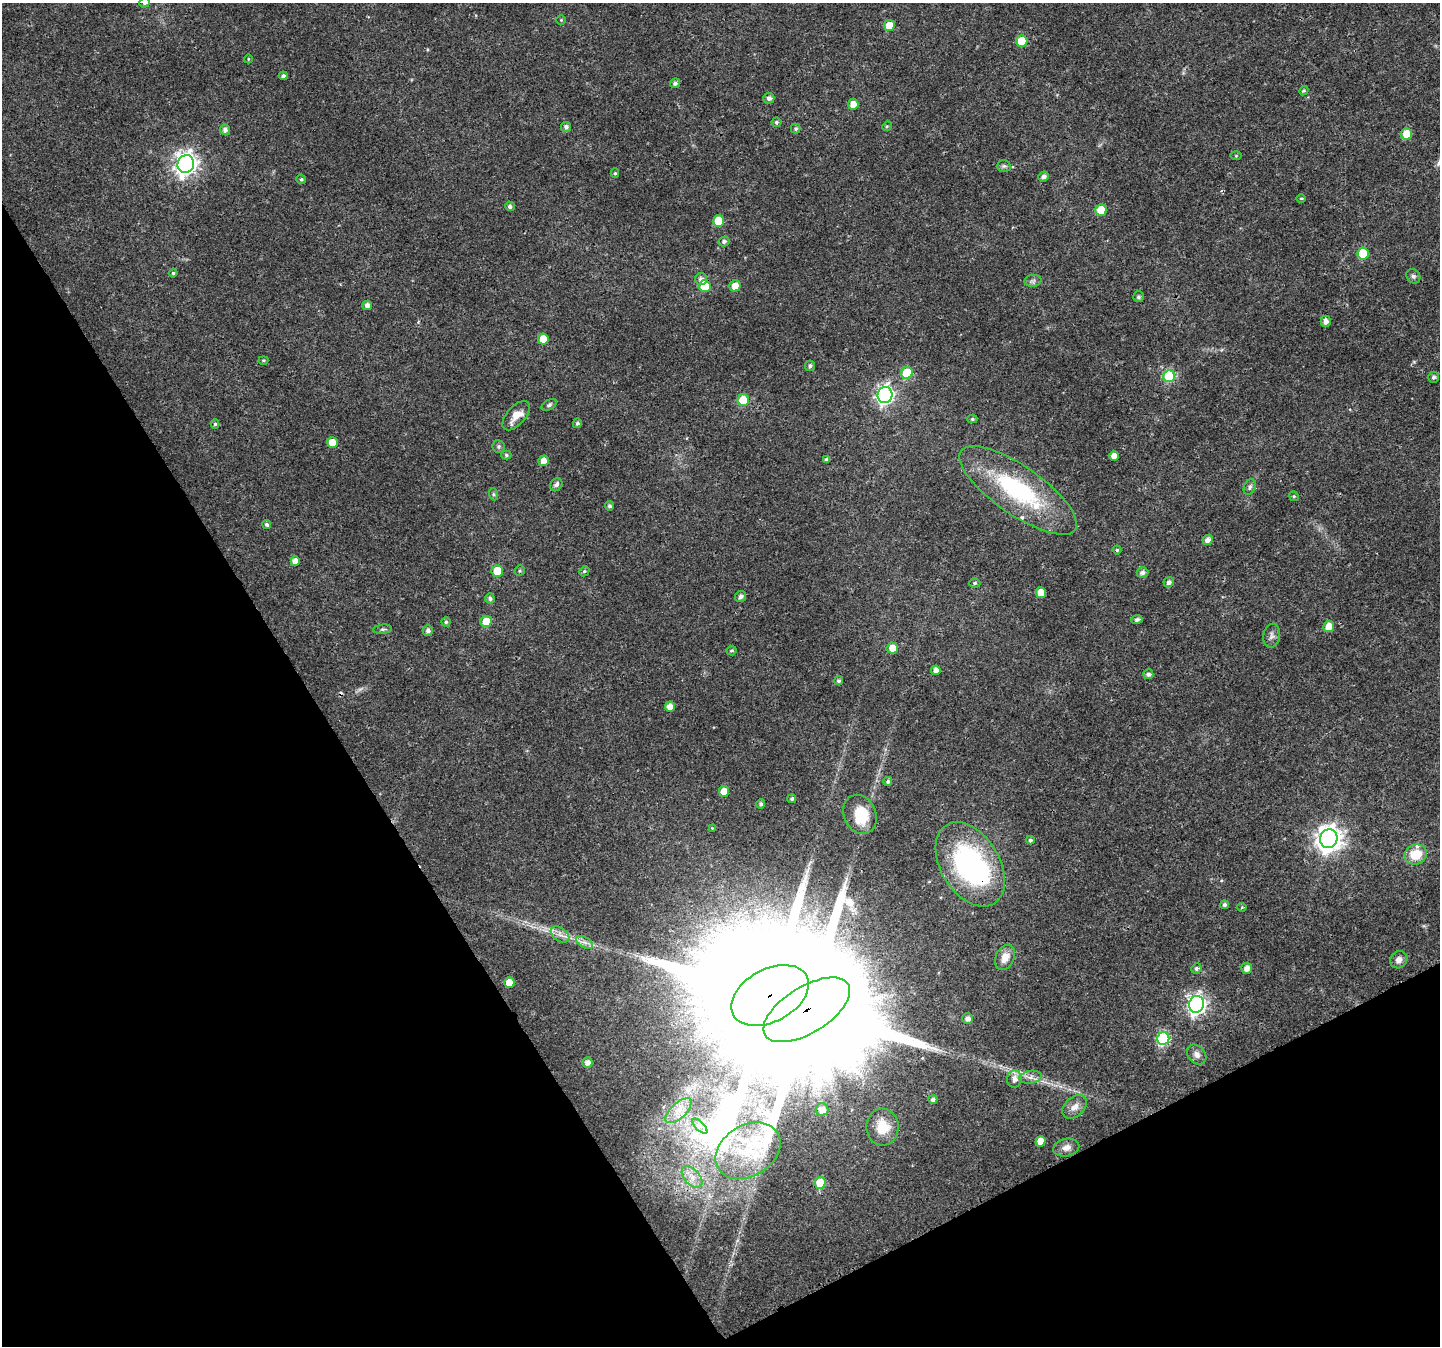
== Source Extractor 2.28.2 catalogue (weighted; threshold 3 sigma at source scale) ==
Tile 14 of 4 x 4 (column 2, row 4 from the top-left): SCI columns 1512-2949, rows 231-1574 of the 5896 x 5790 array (HDU 1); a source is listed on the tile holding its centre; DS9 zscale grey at full resolution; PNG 1442 x 1348 px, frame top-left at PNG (2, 3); each listed source drawn as its Kron ellipse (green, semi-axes under 4 px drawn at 4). Shown black and unused: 29% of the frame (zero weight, under 3 of 4 exposures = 6% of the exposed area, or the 3 px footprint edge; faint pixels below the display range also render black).
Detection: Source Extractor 2.28.2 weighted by HDU 2 'WHT'; one run over the whole footprint, this tile lists its part. Background 0.0134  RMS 0.0028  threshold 0.0125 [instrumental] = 3 sigma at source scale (4.5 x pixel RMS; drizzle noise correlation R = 1.50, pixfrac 1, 0.0396/0.0396 arcsec/px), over >= 5 px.
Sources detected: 134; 1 too faint to see at this stretch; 1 inside a brighter object's white glare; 1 cosmic-ray / hot-pixel residue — neither listed nor drawn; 4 inside a brighter listed object's ellipse — not listed separately; the other 127 listed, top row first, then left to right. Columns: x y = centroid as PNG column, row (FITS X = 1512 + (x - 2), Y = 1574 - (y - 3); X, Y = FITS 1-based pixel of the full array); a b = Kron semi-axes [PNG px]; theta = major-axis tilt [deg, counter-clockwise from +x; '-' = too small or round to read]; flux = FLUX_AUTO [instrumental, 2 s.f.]
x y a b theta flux
144 3 5 4 - 0.53
561 20 4 4 - 0.26
889 25 5 5 - 4.2
1022 41 5 5 - 6.9
248 59 4 3 - 0.25
283 76 4 4 - 0.64
675 83 5 5 - 0.87
1304 91 5 4 - 0.35
769 98 5 5 - 0.92
853 104 5 5 - 2.6
776 122 5 5 - 0.54
887 126 5 4 - 0.33
566 127 5 5 - 1
796 129 5 5 - 0.5
225 130 5 5 - 1.1
1407 134 5 5 - 4.8
1236 156 5 3 - 0.3
186 164 9 8 - 180
1004 166 7 5 0 0.56
615 173 5 4 - 0.38
1044 177 5 5 - 1
301 179 5 4 - 0.51
1301 198 5 3 - 0.25
510 206 5 4 - 0.74
1101 210 6 5 - 7.5
718 221 6 5 - 8.1
724 242 5 4 - 0.75
1363 254 6 5 - 12
173 273 4 4 - 0.41
1413 276 7 6 - 0.76
701 279 6 6 - 1.2
1033 281 8 6 8 0.8
705 286 6 6 - 11
735 286 6 5 - 2.9
1138 297 5 5 - 0.58
367 305 4 4 - 1.4
1326 321 5 5 - 1.5
543 339 5 5 - 5.7
263 360 5 3 - 0.32
810 366 5 5 - 0.65
907 373 6 6 - 12
1169 376 6 6 - 24
1434 377 5 5 - 0.76
885 395 8 7 - 88
743 400 6 5 - 11
549 405 8 5 30 0.55
516 416 18 9 48 3.5
972 419 5 4 - 0.42
577 423 5 4 - 0.66
215 424 5 4 - 0.44
332 442 5 5 - 3.5
499 446 6 6 - 0.55
506 455 5 4 - 0.48
1114 456 5 4 - 2
826 460 4 4 - 0.68
544 461 5 5 - 2.4
556 485 7 5 52 1.1
1250 487 8 5 64 0.71
1018 490 69 24 -35 35
493 494 6 4 -71 0.38
1294 496 5 4 - 0.33
609 506 4 4 - 0.54
267 524 5 4 - 0.6
1208 540 5 5 - 1.7
1117 550 4 4 - 0.35
295 561 5 4 - 2
497 571 6 5 - 6.4
520 571 5 5 - 0.44
584 571 5 4 - 0.45
1142 572 6 5 - 1.1
1169 582 5 5 - 1.1
975 583 6 4 1 0.54
1041 593 5 5 - 4.3
741 596 6 5 - 1.1
490 598 5 5 - 0.79
1137 619 5 4 - 0.81
446 622 4 4 - 0.48
486 622 6 5 - 6
1329 626 6 5 - 3
383 629 9 4 6 0.55
428 631 5 5 - 1
1272 636 12 8 81 1.3
892 648 6 5 - 2.8
732 650 5 5 - 0.48
936 670 5 4 - 1.7
1148 674 5 5 - 0.89
839 681 4 4 - 0.58
670 707 5 5 - 2.2
888 781 4 4 - 0.57
724 791 5 5 - 3.1
792 799 4 4 - 0.51
761 804 4 4 - 0.76
860 814 20 16 -66 8.2
712 828 3 3 - 0.2
1329 839 9 8 - 270
1030 840 4 4 - 0.51
1416 854 11 10 - 6.1
970 864 46 29 -59 53
1224 905 4 4 - 0.79
1242 907 4 4 - 0.32
560 935 10 6 -36 1.5
584 942 9 5 -30 1
1005 958 13 9 64 2.9
1399 960 9 8 - 1.5
1196 968 5 5 - 0.65
1247 968 5 5 - 1.6
509 983 5 5 - 4.4
770 995 42 26 28 16000
1196 1004 8 7 - 97
807 1010 49 23 32 21000
967 1019 5 5 - 1.3
1163 1039 6 6 - 31
1197 1055 11 8 -48 1.4
587 1063 5 5 - 1.3
1030 1077 11 6 8 1.4
1014 1079 8 7 - 1.9
933 1099 4 4 - 0.88
1075 1107 14 9 42 2.1
822 1110 6 6 - 1.8
678 1111 16 7 43 3
700 1126 10 3 -45 0.9
882 1127 18 16 88 6.7
1040 1141 5 5 - 2.9
1066 1148 13 8 13 1.7
748 1151 35 25 32 15
692 1177 13 7 -46 2.5
820 1183 6 5 - 8
Overlapping masked pixels (flux is a lower limit): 3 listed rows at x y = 970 864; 770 995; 807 1010
Isophote crosses this tile's border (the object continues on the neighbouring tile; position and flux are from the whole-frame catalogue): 1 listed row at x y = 144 3